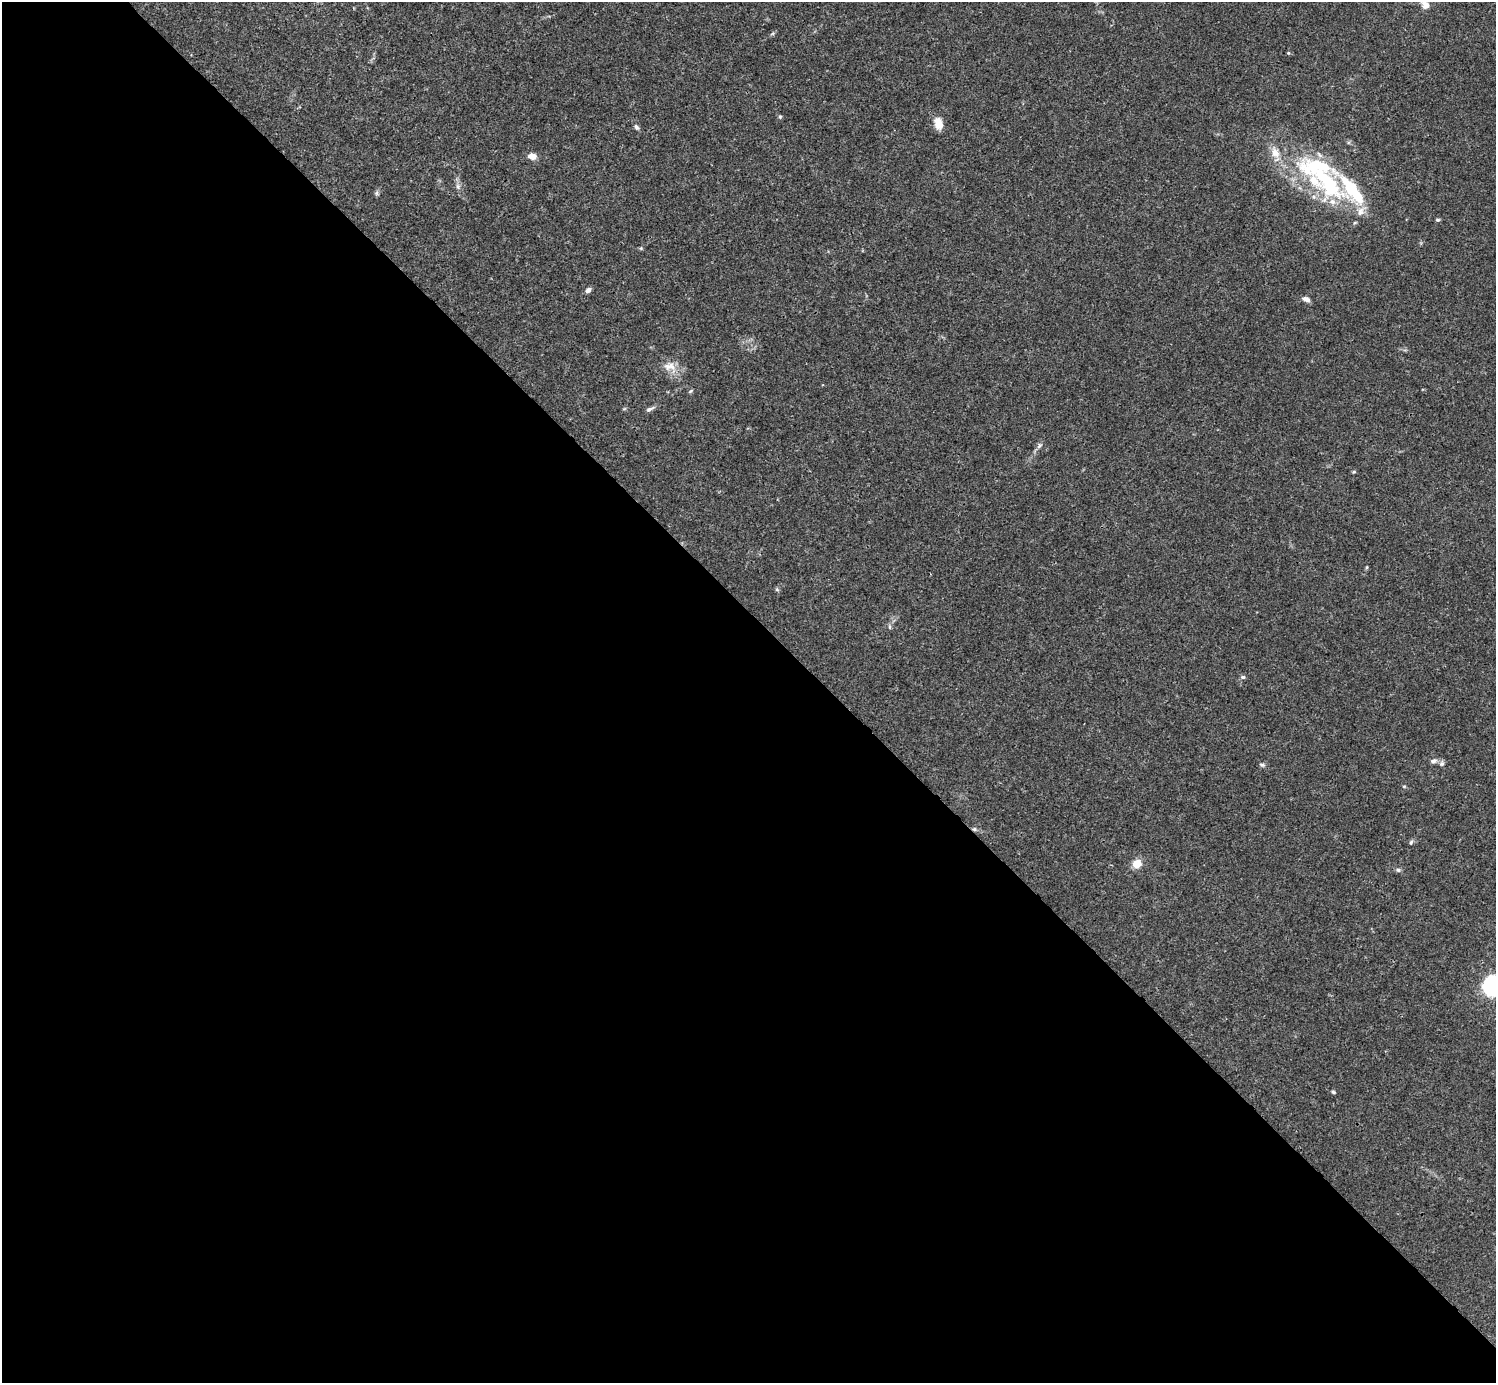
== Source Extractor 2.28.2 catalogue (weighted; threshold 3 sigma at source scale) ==
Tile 9 of 4 x 4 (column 1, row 3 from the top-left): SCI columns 2-1495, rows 1539-2919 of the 5982 x 5981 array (HDU 1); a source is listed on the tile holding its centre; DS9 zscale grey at full resolution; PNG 1498 x 1385 px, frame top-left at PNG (2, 2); no overlay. Shown black and unused: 55% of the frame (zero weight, under 3 of 4 exposures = <1% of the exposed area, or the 3 px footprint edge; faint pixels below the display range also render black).
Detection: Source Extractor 2.28.2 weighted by HDU 2 'WHT'; one run over the whole footprint, this tile lists its part. Background 0.0164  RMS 0.0022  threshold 0.00989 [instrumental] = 3 sigma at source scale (4.5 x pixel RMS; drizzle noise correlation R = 1.50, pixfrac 1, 0.05/0.05 arcsec/px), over >= 5 px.
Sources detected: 42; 3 inside a brighter object's white glare — not listed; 7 inside a brighter listed object's ellipse — not listed separately; the other 32 listed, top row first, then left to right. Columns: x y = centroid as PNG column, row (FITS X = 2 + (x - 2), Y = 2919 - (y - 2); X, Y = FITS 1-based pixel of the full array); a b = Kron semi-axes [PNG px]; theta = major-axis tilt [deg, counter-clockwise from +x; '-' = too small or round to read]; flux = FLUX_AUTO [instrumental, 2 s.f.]
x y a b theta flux
1425 5 11 9 -46 1.6
1288 53 4 4 - 0.26
780 117 5 4 - 0.29
938 123 15 10 -74 2.4
636 127 8 5 -51 0.58
532 156 9 6 -6 1.8
1315 181 87 23 -44 22
458 186 8 6 -70 0.64
1438 220 6 4 0 0.31
641 248 5 4 - 0.27
588 290 6 5 - 0.87
1306 299 10 6 -18 0.84
669 366 19 11 -4 2.6
691 391 6 4 69 0.28
624 409 6 3 19 0.24
650 409 12 5 25 0.68
1039 446 9 5 54 0.64
1354 472 5 4 - 0.24
1367 567 5 3 - 0.23
777 590 6 4 -20 0.3
890 627 6 4 -90 0.34
1243 677 7 5 -13 0.43
1433 761 9 6 21 0.77
1442 763 8 6 65 0.61
1262 765 8 5 -10 0.44
1404 786 5 3 - 0.23
974 829 6 5 - 0.48
1411 842 6 5 - 0.42
1137 864 11 9 35 2.6
1398 870 6 5 - 0.47
1493 985 21 19 61 19
1333 1092 5 4 - 0.31
Overlapping masked pixels (flux is a lower limit): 1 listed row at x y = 974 829
Isophote crosses this tile's border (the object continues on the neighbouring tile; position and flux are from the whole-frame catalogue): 2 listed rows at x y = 1425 5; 1493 985